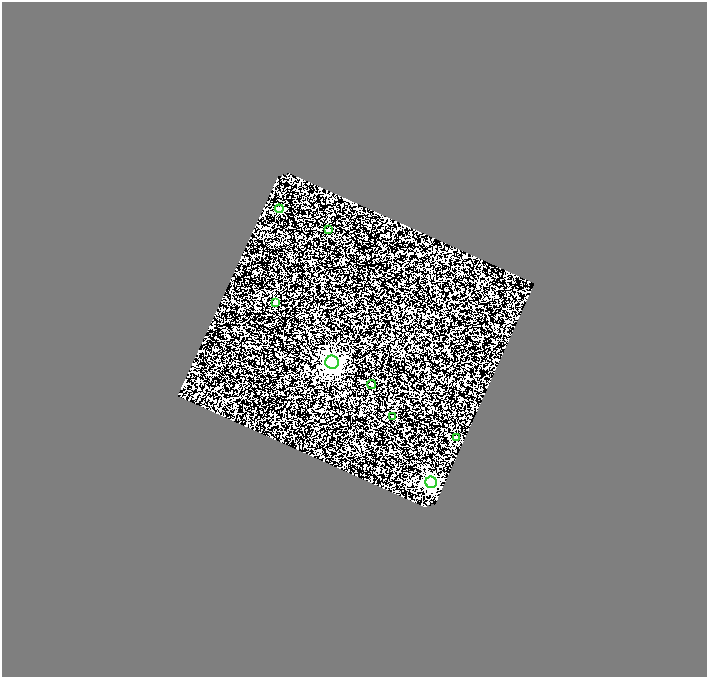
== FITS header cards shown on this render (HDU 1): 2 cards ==
NAXIS1  =                  705
NAXIS2  =                  675

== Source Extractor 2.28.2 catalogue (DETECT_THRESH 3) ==
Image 705 x 675 px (HDU 1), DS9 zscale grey, 1 PNG px = 1 image px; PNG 709 x 679 px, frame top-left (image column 1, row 675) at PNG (2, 2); each listed source drawn as its Kron ellipse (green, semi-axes under 4 px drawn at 4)
Background 1.61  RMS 2.8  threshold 8.39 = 3 sigma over >= 5 px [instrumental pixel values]
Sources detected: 8; all 8 listed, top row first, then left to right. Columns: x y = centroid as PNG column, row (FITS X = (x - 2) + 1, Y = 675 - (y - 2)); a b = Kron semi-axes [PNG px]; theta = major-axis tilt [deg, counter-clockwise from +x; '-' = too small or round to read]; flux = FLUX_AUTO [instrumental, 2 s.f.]
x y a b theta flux
279 209 4 4 - 1700
329 230 3 3 - 490
276 302 3 3 - 220
332 362 7 6 - 77000
372 384 4 4 - 350
393 417 4 3 - 630
456 438 3 3 - 230
431 482 6 5 - 31000